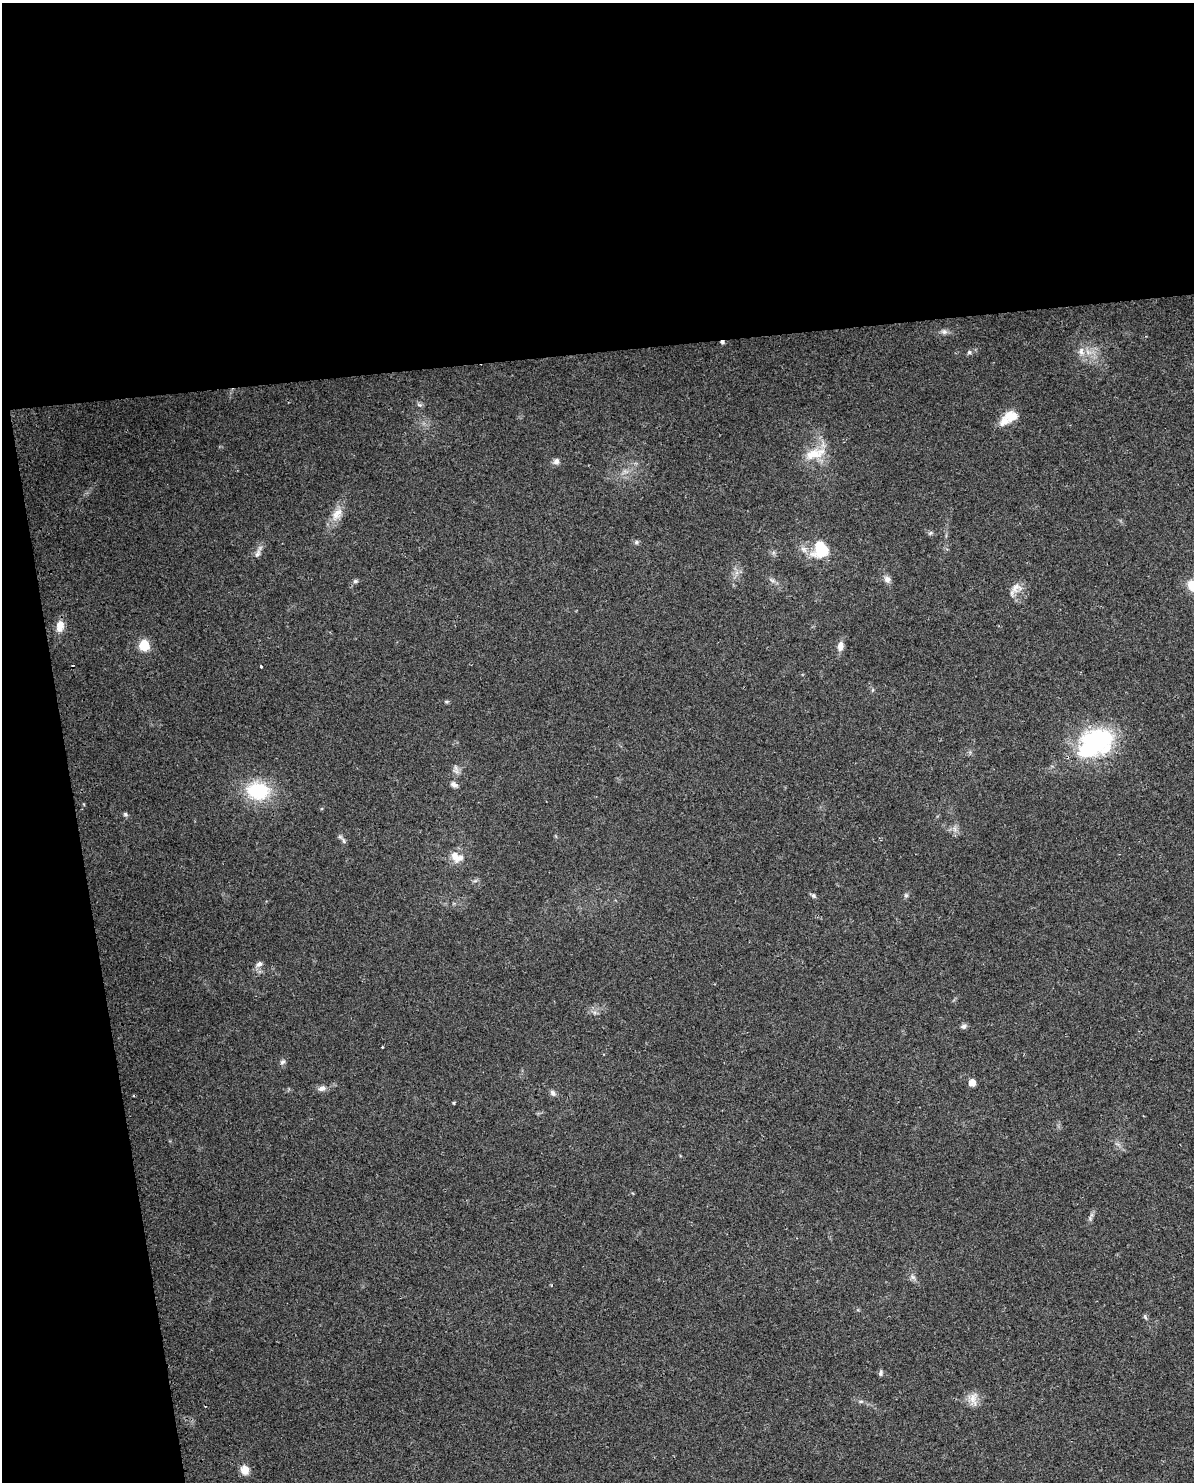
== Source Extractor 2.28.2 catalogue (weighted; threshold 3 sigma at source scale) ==
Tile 1 of 4 x 3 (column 1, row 1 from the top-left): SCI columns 32-1223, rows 3030-4509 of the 4828 x 4534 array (HDU 1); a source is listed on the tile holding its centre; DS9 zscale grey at full resolution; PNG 1196 x 1484 px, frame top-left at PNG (2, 3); no overlay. Shown black and unused: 29% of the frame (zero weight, under 2 of 3 exposures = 2% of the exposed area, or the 3 px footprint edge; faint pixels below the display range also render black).
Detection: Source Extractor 2.28.2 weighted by HDU 2 'WHT'; one run over the whole footprint, this tile lists its part. Background 0.0735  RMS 0.009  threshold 0.0404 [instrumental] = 3 sigma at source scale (4.5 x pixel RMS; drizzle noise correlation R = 1.50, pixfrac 1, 0.0396/0.0396 arcsec/px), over >= 5 px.
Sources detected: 59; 1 inside a brighter object's white glare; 2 cosmic-ray / hot-pixel residue — not listed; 3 inside a brighter listed object's ellipse — not listed separately; the other 53 listed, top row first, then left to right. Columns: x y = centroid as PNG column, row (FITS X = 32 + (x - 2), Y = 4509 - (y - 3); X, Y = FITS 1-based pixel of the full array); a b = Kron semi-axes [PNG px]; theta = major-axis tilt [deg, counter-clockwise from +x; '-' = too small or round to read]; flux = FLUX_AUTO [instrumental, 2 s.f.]
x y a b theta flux
944 332 9 7 0 3.1
722 342 6 5 - 1.7
969 352 6 6 - 1.7
1081 352 14 9 -72 7.5
419 405 8 6 -3 2
1004 421 19 14 26 11
815 454 32 13 18 22
556 461 8 7 - 3.6
625 471 11 7 16 5
335 515 15 12 -54 9.5
930 533 7 5 26 1.6
636 542 7 6 - 1.9
804 549 11 8 -45 5.5
821 549 16 15 - 37
258 554 15 7 73 4.6
736 573 7 4 71 2.8
887 579 9 8 - 4.5
772 580 12 4 -30 2.7
355 581 7 5 2 1.9
1192 585 14 10 -69 12
1016 588 17 13 20 9.1
60 626 13 8 85 12
144 645 6 6 - 65
840 646 12 8 81 6.1
261 666 3 3 - 1.9
872 690 6 4 88 1.3
447 702 7 4 -6 1.3
1097 740 40 29 10 110
456 768 12 6 -63 3.6
454 785 10 6 -33 3.5
258 791 20 16 -8 60
125 814 6 5 - 1.8
955 829 10 5 -89 3.4
343 841 9 6 -70 2.5
455 856 18 10 -80 8.3
475 881 7 4 19 1.6
813 895 8 5 -39 1.9
906 895 6 6 - 1.7
259 964 10 7 25 3.7
594 1012 6 6 - 2.5
964 1026 8 6 13 2.7
283 1062 9 6 48 2.4
972 1083 5 5 - 13
322 1088 11 7 14 4.4
553 1093 8 6 -49 2.9
454 1103 4 3 - 0.97
1090 1218 8 6 -89 2.2
912 1277 9 6 -41 3.1
1145 1317 8 4 -55 1.5
881 1373 8 5 76 2.1
973 1399 20 13 -88 9.7
861 1401 8 5 5 1.9
245 1470 12 9 -74 8.8
Overlapping masked pixels (flux is a lower limit): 1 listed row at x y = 722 342
Isophote crosses this tile's border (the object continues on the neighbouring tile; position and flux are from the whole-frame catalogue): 1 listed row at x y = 1192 585